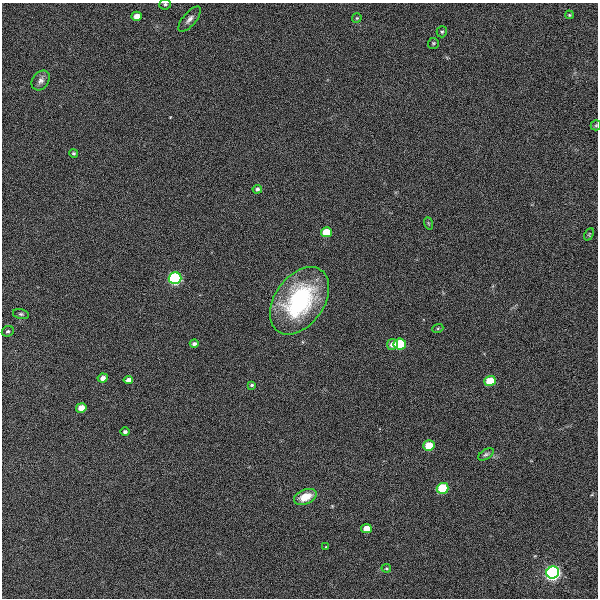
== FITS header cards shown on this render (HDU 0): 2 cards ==
NAXIS1  =                  596
NAXIS2  =                  596

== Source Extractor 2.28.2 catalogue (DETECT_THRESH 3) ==
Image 596 x 596 px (HDU 0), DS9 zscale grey, 1 PNG px = 1 image px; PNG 600 x 600 px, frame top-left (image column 1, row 596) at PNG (2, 3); each listed source drawn as its Kron ellipse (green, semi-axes under 4 px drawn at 4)
Background 0.00307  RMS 0.016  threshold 0.048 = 3 sigma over >= 5 px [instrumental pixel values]
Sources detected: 36; all 36 listed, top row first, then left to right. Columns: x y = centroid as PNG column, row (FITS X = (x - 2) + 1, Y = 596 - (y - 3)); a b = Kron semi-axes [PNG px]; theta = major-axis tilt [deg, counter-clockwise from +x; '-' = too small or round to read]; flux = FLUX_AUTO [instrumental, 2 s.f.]
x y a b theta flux
165 4 6 5 - 1.9
569 15 4 3 - 1.2
137 16 5 4 - 10
357 18 5 4 - 1.2
189 19 15 6 50 5.9
442 32 5 5 - 1.8
433 43 5 5 - 1.6
41 80 11 8 53 4.8
596 125 5 5 - 1.3
74 153 4 4 - 1.5
257 189 5 4 - 3
428 223 6 4 -71 1.5
326 232 5 5 - 31
589 234 6 4 65 1.3
175 278 6 6 - 210
299 301 37 24 55 110
21 314 8 5 -14 2.2
438 328 5 3 - 1.2
8 331 6 5 - 2.3
194 344 4 4 - 3
392 344 5 5 - 7.2
400 344 6 5 - 81
103 378 5 4 - 6
128 380 5 4 - 5.3
490 381 6 5 - 36
251 385 4 3 - 1.5
81 408 5 4 - 14
125 432 4 4 - 2.4
429 446 5 5 - 32
486 454 8 5 33 2.2
443 488 6 5 - 78
305 497 12 7 23 18
366 529 5 4 - 16
326 547 3 2 - 0.69
386 568 4 4 - 1.2
553 573 6 6 - 420
At the frame edge (FLAGS 8, measured only in part): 2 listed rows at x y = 165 4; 596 125